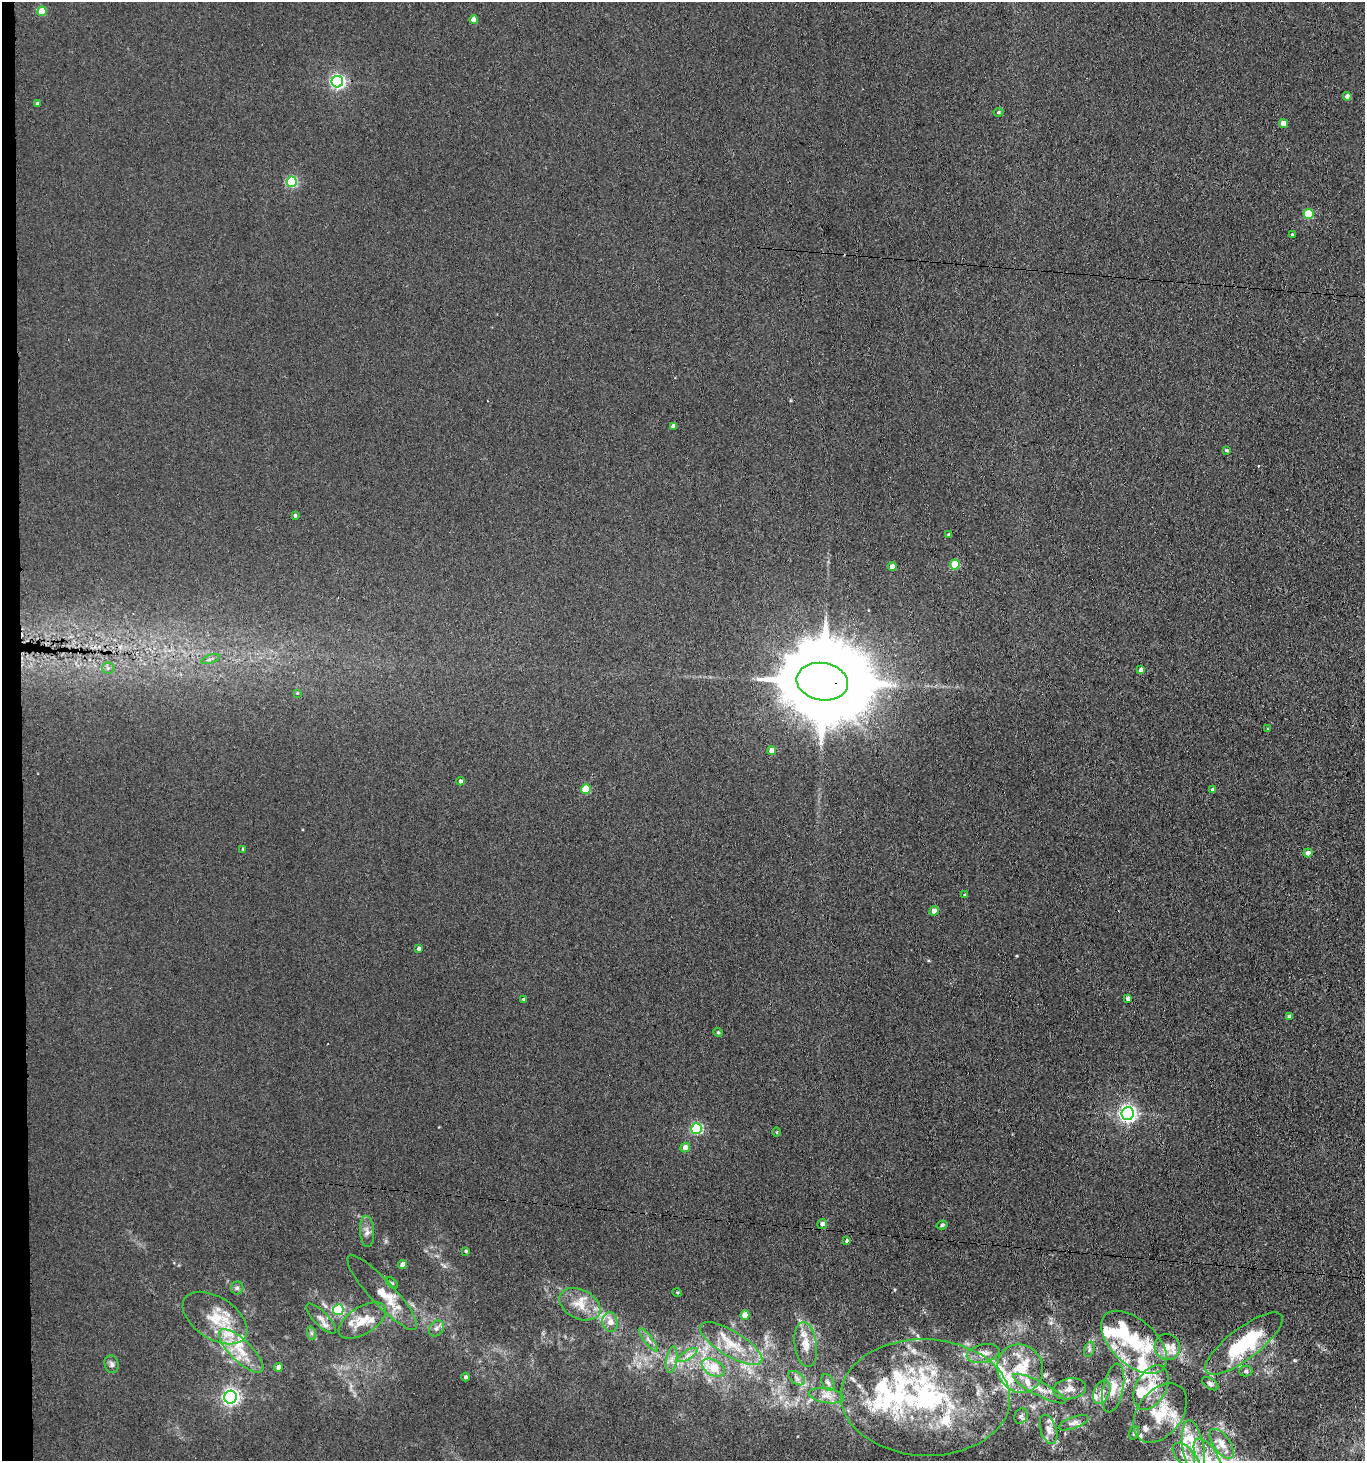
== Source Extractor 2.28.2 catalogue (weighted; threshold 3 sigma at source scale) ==
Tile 4 of 3 x 3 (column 1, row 2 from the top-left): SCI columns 219-1581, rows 1465-2923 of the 4467 x 4386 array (HDU 1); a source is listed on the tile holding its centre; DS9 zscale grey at full resolution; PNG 1367 x 1463 px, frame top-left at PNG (2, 2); each listed source drawn as its Kron ellipse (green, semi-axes under 4 px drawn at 4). Shown black and unused: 2% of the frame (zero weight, under 3 of 4 exposures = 5% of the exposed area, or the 3 px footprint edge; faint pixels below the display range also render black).
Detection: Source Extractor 2.28.2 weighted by HDU 2 'WHT'; one run over the whole footprint, this tile lists its part. Background 0.0425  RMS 0.0065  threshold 0.0291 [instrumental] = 3 sigma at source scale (4.5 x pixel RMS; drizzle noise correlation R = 1.50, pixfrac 1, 0.05/0.05 arcsec/px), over >= 5 px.
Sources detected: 129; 1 cosmic-ray / hot-pixel residue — neither listed nor drawn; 33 inside a brighter listed object's ellipse — not listed separately; the other 95 listed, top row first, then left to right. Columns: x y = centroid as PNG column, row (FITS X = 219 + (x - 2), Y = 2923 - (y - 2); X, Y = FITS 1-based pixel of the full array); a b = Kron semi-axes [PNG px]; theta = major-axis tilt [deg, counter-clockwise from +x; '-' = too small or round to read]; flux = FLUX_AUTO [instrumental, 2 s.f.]
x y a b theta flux
42 11 5 4 - 14
474 20 4 4 - 7.2
337 82 6 5 - 150
1347 96 4 4 - 2.8
37 103 4 3 - 0.7
998 112 5 4 - 0.87
1284 124 4 4 - 7.8
292 182 5 5 - 59
1308 214 5 5 - 28
1292 234 3 3 - 0.57
673 426 4 4 - 2
1226 450 3 3 - 0.81
295 515 4 3 - 1
949 534 3 3 - 1.1
955 564 5 5 - 22
892 567 4 4 - 4.4
211 659 10 4 19 1.8
108 668 5 5 - 1.4
1141 670 4 4 - 2
822 682 26 18 -9 13000
297 693 4 4 - 0.49
1268 729 4 4 - 0.61
772 751 4 4 - 6.2
460 781 4 4 - 1.6
586 789 5 4 - 21
1213 790 4 4 - 2.4
243 849 4 3 - 1.1
1308 853 4 4 - 2.6
965 895 4 3 - 0.66
934 911 5 4 - 4.1
419 948 4 4 - 1.4
1128 998 4 3 - 1.7
523 999 4 3 - 0.7
1289 1016 4 3 - 0.87
718 1032 5 4 - 0.76
1127 1114 6 6 - 240
696 1129 5 5 - 64
777 1132 5 3 - 0.54
685 1147 5 4 - 4.5
822 1224 5 4 - 2.4
942 1225 5 3 - 0.99
367 1231 16 7 -86 3.6
846 1241 4 4 - 0.88
466 1251 4 3 - 0.85
402 1265 4 4 - 4.8
392 1283 7 4 -44 0.91
237 1288 6 6 - 1.6
677 1292 5 3 - 0.64
382 1293 49 12 -47 14
580 1304 22 14 -26 12
338 1310 5 5 - 51
745 1315 5 4 - 9.6
215 1318 36 21 -33 24
321 1319 20 7 -46 4.5
362 1321 26 13 32 12
610 1322 10 7 -80 5.9
436 1328 8 7 - 2.3
311 1333 7 4 -71 1.2
648 1340 14 4 -52 2.7
1134 1342 39 22 -42 33
731 1344 35 12 -31 17
1244 1344 47 15 37 50
806 1345 22 11 -82 8.7
1167 1347 13 12 - 5.6
1089 1349 8 5 71 1.5
241 1351 29 10 -44 16
983 1353 16 9 11 5.2
688 1355 11 4 33 2.7
672 1359 13 5 81 3.5
111 1364 9 7 -74 1.9
278 1367 4 4 - 4.3
713 1368 12 8 -29 15
1020 1369 24 22 -64 22
1246 1371 6 5 - 1.3
466 1377 4 4 - 1.3
797 1378 9 6 -37 2.3
828 1382 9 5 -63 2.1
1210 1384 9 5 -34 1.5
1113 1388 25 10 79 8.4
1151 1388 24 15 62 16
1039 1389 29 7 -27 7.4
1069 1389 16 10 9 5.2
1102 1392 12 8 67 4.3
826 1396 17 7 -9 5.4
231 1397 6 6 - 230
925 1397 84 58 -2 130
1160 1413 33 22 53 21
1021 1416 8 6 60 1.9
1074 1423 16 5 21 3
1048 1429 15 8 -72 4.4
1134 1433 7 5 71 1.2
1222 1444 17 8 -55 6.3
1193 1449 29 10 -80 13
1184 1454 14 8 -47 4.3
1208 1459 23 10 -60 10
Overlapping masked pixels (flux is a lower limit): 1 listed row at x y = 822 682
Isophote crosses this tile's border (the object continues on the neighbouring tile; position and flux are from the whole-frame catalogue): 1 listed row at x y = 1208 1459